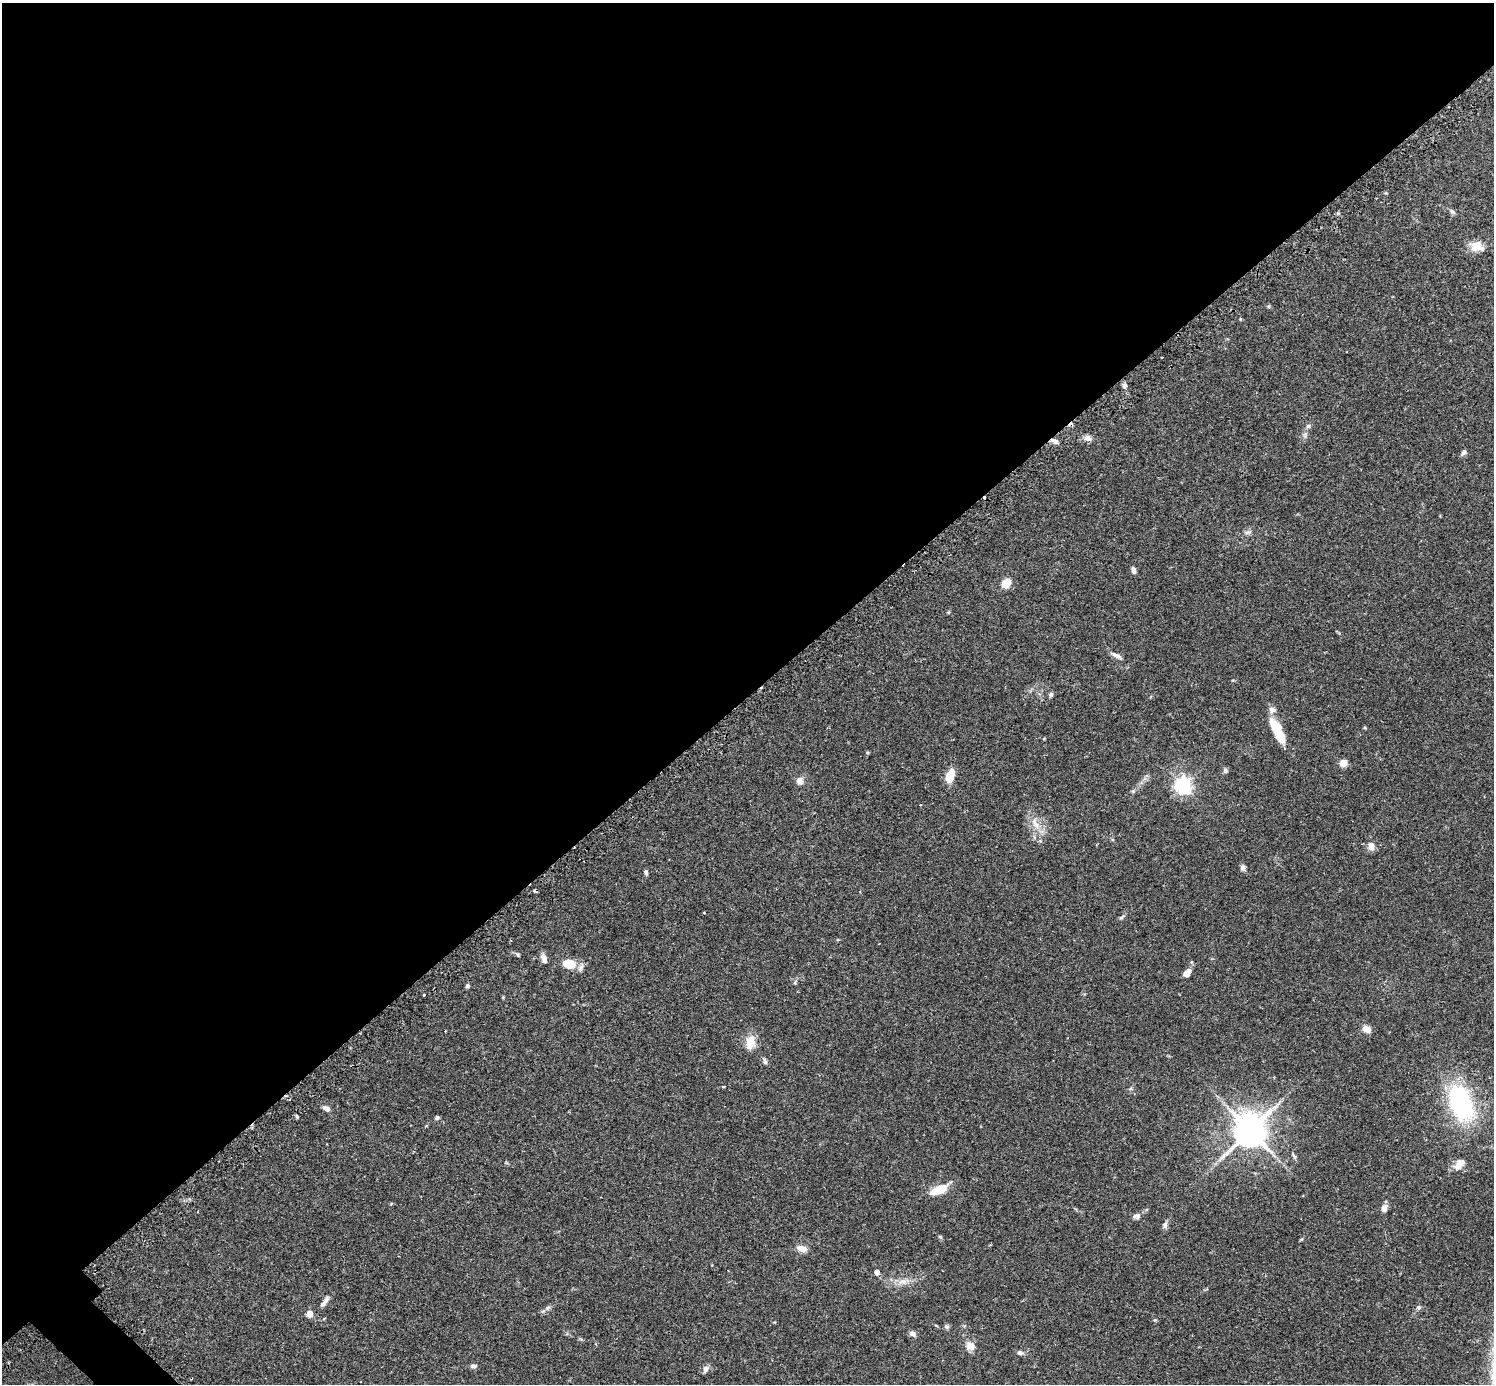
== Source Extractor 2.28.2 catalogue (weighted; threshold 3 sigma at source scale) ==
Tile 2 of 4 x 4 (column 2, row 1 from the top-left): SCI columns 1533-3024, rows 4337-5718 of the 6041 x 6040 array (HDU 1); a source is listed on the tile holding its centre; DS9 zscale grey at full resolution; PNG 1496 x 1386 px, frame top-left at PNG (2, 3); no overlay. Shown black and unused: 51% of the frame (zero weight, under 2 of 3 exposures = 2% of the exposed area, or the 3 px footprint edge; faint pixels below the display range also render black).
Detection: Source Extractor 2.28.2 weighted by HDU 2 'WHT'; one run over the whole footprint, this tile lists its part. Background 0.106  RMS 0.006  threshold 0.0269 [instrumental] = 3 sigma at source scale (4.5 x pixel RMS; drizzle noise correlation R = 1.50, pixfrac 1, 0.05/0.05 arcsec/px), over >= 5 px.
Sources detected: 73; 4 cosmic-ray / hot-pixel residue — not listed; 3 inside a brighter listed object's ellipse — not listed separately; the other 66 listed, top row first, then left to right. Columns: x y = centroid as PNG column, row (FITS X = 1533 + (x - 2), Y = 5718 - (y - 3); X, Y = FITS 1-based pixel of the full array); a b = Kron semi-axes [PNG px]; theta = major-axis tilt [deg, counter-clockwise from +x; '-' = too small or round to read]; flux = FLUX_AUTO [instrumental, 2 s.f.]
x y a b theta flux
1452 211 10 5 -37 1.4
1477 246 20 13 -15 7.2
1268 306 5 5 - 0.76
1124 386 7 6 - 1.5
1308 426 6 6 - 1.2
1087 438 10 7 -14 2.8
1055 441 10 6 -25 2.4
1464 452 8 6 63 1.7
1248 532 10 5 13 1.8
1133 570 9 5 -78 1.9
1006 583 8 7 - 10
1116 655 13 5 -26 2.9
1051 694 6 5 - 1.4
1277 730 30 9 -64 19
1343 763 7 6 - 5.5
1226 771 6 6 - 1.3
950 776 13 7 70 12
799 781 10 8 -65 3.1
1183 785 6 6 - 210
1133 791 5 5 - 0.81
920 805 3 2 - 0.53
1035 824 21 8 -60 7.2
1371 846 9 7 -65 4.5
1243 868 8 6 88 1.8
646 872 6 4 -79 1.4
1122 917 8 4 28 1.1
518 954 6 4 -89 0.73
544 959 11 6 -74 3.1
569 964 14 10 -14 10
1187 973 10 7 52 4.1
795 982 7 4 54 0.9
467 986 5 4 - 1.2
424 995 3 3 - 1.1
503 997 4 4 - 0.51
1367 1029 10 7 -29 4.2
750 1042 15 9 85 9.5
765 1061 7 6 - 1.5
723 1087 3 3 - 0.63
1461 1103 26 15 -69 110
326 1108 9 6 -23 2.4
297 1116 6 3 -81 0.72
437 1118 5 4 - 1.4
1250 1130 12 11 - 900
1294 1157 8 5 -54 1.2
1457 1167 10 10 - 3.9
938 1190 26 9 23 11
1384 1209 9 7 73 3.1
1137 1216 9 7 18 2.3
1165 1225 10 5 84 1.9
940 1237 6 4 -30 0.75
1302 1239 6 3 70 0.64
802 1248 10 6 -16 5.8
877 1272 4 4 - 5.2
902 1281 13 8 0 4.6
325 1301 17 6 53 2.9
1418 1307 7 6 - 1.3
548 1308 7 5 21 1.5
310 1314 4 4 - 11
324 1318 4 3 - 0.6
1155 1320 5 3 - 0.66
947 1327 7 5 -43 1.3
912 1333 7 6 - 2.8
971 1346 12 10 -29 5
1020 1353 7 5 -12 2
473 1366 9 4 4 1.6
705 1369 8 7 - 2.8
Overlapping masked pixels (flux is a lower limit): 1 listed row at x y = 1055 441